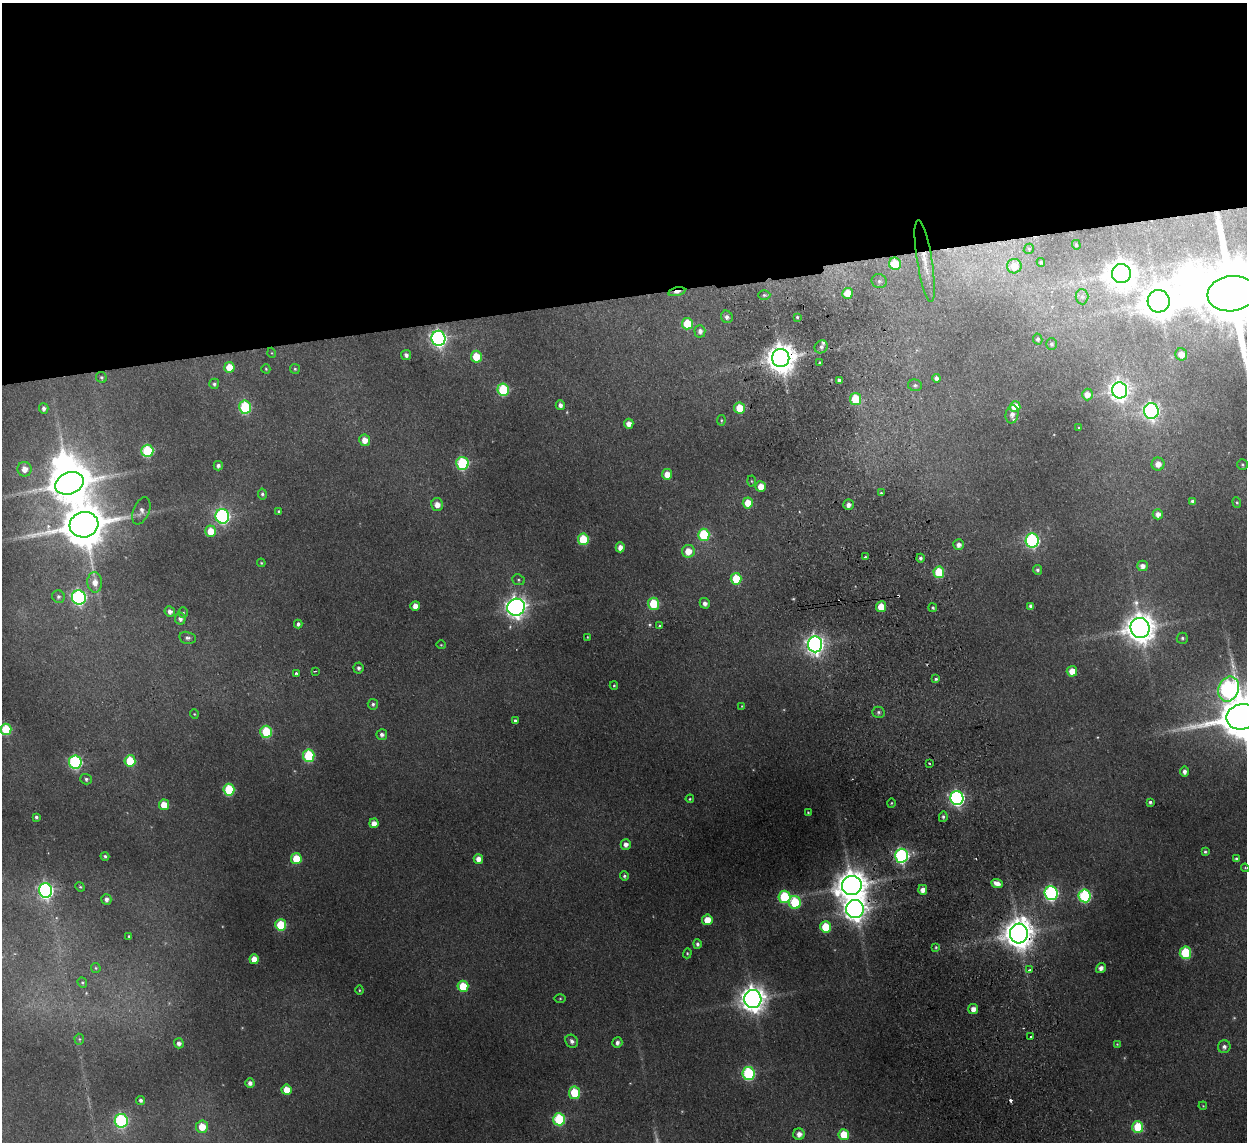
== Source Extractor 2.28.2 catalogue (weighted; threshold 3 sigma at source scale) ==
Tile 2 of 4 x 4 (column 2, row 1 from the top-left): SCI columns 1298-2542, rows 3574-4713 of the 5083 x 4981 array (HDU 1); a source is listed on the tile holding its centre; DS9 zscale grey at full resolution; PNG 1249 x 1144 px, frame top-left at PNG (2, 3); each listed source drawn as its Kron ellipse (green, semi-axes under 4 px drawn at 4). Shown black and unused: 26% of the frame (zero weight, under 2 of 3 exposures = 3% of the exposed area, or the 3 px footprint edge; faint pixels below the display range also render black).
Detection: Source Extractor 2.28.2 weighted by HDU 2 'WHT'; one run over the whole footprint, this tile lists its part. Background 0.165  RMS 0.014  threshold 0.0629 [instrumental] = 3 sigma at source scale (4.5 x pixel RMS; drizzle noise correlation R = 1.50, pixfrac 1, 0.05/0.05 arcsec/px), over >= 5 px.
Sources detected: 209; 3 too faint to see at this stretch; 2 inside a brighter object's white glare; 3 cosmic-ray / hot-pixel residue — neither listed nor drawn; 2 inside a brighter listed object's ellipse — not listed separately; the other 199 listed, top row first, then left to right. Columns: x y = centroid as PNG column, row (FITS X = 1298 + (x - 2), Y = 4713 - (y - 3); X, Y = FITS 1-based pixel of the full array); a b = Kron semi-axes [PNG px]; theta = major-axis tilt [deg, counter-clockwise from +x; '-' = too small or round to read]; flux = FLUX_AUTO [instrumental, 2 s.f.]
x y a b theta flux
1076 245 5 4 - 1.5
1029 249 5 5 - 1.9
925 261 41 7 -81 26
1041 262 4 4 - 2.4
895 264 6 6 - 55
1014 266 7 7 - 28
1121 273 9 9 - 2000
879 281 7 7 - 4.7
677 292 8 4 13 9.2
848 293 5 5 - 36
1231 294 24 17 8 25000
764 295 6 5 - 2.7
1082 297 7 6 - 3.9
1159 301 11 11 - 2800
727 317 6 5 - 5.2
797 317 3 3 - 1.7
687 324 6 5 - 49
700 331 6 5 - 5.7
439 338 7 7 - 500
1038 339 5 4 - 3
1052 344 6 5 - 2.8
821 347 7 6 - 4.5
272 353 5 3 - 1.2
1181 354 6 6 - 15
406 355 5 4 - 4.9
476 357 6 5 - 32
781 358 9 8 - 2400
820 363 3 3 - 4.2
229 367 5 5 - 30
266 369 4 4 - 1.5
295 369 5 4 - 1.8
101 377 6 5 - 2.3
936 378 4 4 - 4.5
839 380 4 3 - 3.5
214 384 5 5 - 3
915 385 7 6 - 3.3
503 390 6 6 - 100
1120 390 8 7 - 860
1087 394 6 5 - 12
855 399 6 5 - 53
560 405 5 4 - 6
245 407 6 6 - 130
1015 407 5 5 - 30
44 408 5 4 - 4.7
740 408 5 5 - 30
1151 411 8 7 - 510
1012 414 9 6 79 7.1
721 420 5 4 - 1.6
629 424 5 4 - 10
1079 428 3 2 - 0.94
365 440 6 5 - 13
147 451 6 6 - 120
462 463 6 6 - 150
1158 464 6 6 - 13
1242 465 5 5 - 2.2
218 466 5 4 - 4.5
24 469 7 7 - 14
667 474 5 5 - 17
751 481 5 3 - 1.5
69 483 15 10 22 5000
761 486 5 5 - 18
881 493 3 3 - 1.7
262 494 5 4 - 2.9
1192 501 4 3 - 3.7
1237 502 5 4 - 1.9
748 503 5 5 - 27
437 505 6 6 - 11
848 505 5 5 - 7.1
141 511 14 8 67 8.1
279 511 4 3 - 3
1158 514 5 5 - 7.6
222 516 7 6 - 280
84 525 14 12 15 6700
211 531 6 5 - 32
704 535 6 6 - 92
583 539 6 5 - 65
1032 540 7 6 - 260
959 545 5 5 - 6.4
620 547 5 4 - 9.6
688 551 6 6 - 21
865 557 3 3 - 2.1
920 558 4 4 - 3.6
261 563 4 3 - 1.5
1142 566 5 5 - 7.4
1037 570 5 4 - 3.3
939 572 5 5 - 72
736 579 6 5 - 46
518 580 6 5 - 2.5
95 582 10 7 -86 13
58 597 6 6 - 3.9
79 597 7 7 - 320
705 603 5 5 - 6
654 604 6 5 - 61
415 606 5 5 - 12
1031 606 4 4 - 5
516 607 9 8 - 930
881 607 5 5 - 25
933 608 4 4 - 2.6
170 611 5 5 - 6.3
183 613 5 4 - 2
180 619 6 5 - 6.1
298 624 4 4 - 3.6
660 626 3 3 - 3.5
1140 628 10 9 - 2300
587 637 3 2 - 0.95
187 638 8 6 -12 4.4
1182 638 5 5 - 2.7
815 644 8 7 - 720
441 645 4 4 - 1.4
358 668 5 5 - 4
315 671 3 2 - 1.8
1072 671 5 5 - 19
296 673 4 3 - 4.8
936 679 4 4 - 2.4
614 685 4 4 - 1.6
1229 689 13 10 68 430
373 704 5 5 - 3.3
742 706 4 3 - 0.88
878 712 6 5 - 3
194 714 4 4 - 1.6
1242 717 15 12 10 8400
515 721 4 3 - 3.2
6 729 6 5 - 87
266 732 6 5 - 92
382 735 5 5 - 4.7
309 756 6 5 - 110
130 761 6 5 - 50
75 762 6 6 - 230
929 763 3 2 - 1.4
1184 772 5 4 - 5.7
86 779 6 5 - 3.3
229 790 6 5 - 95
957 798 7 6 - 360
690 799 4 3 - 1.7
1150 802 3 3 - 3.1
891 803 4 3 - 1.3
164 805 5 5 - 23
808 812 3 3 - 1.2
36 817 3 3 - 2.6
943 817 5 4 - 2.7
374 823 5 5 - 12
626 844 5 5 - 7.2
1205 852 4 3 - 2.4
105 856 4 4 - 3.2
901 856 7 6 - 320
296 859 5 5 - 42
478 859 5 5 - 12
1236 859 4 3 - 3.6
1245 868 4 3 - 1.4
624 876 4 4 - 2.5
997 883 6 4 -22 10
852 885 10 9 - 2700
80 887 5 4 - 1.9
923 890 5 4 - 8.9
46 891 7 6 - 390
1051 893 7 6 - 290
1085 896 6 6 - 180
784 897 6 6 - 110
106 899 5 5 - 5.8
795 902 6 6 - 84
855 909 9 8 - 1300
707 920 5 5 - 23
281 925 5 5 - 74
825 927 5 5 - 51
1019 933 10 9 - 2600
129 936 4 3 - 2
697 944 5 4 - 3.5
936 947 4 3 - 1.8
687 953 5 4 - 1.7
1185 953 6 5 - 90
254 959 5 4 - 18
96 968 5 4 - 1.8
1101 968 5 4 - 5.7
1030 970 4 3 - 12
82 983 5 4 - 1.8
463 986 5 5 - 53
359 990 4 4 - 1.5
560 998 5 3 - 1.4
753 999 9 8 - 1600
973 1009 5 5 - 11
1031 1037 3 3 - 4
79 1039 5 5 - 1.9
572 1041 7 6 - 5.4
179 1043 5 5 - 6.1
617 1043 5 5 - 5.7
1117 1044 4 3 - 1.1
1224 1047 6 6 - 5.4
748 1073 6 6 - 170
250 1083 5 4 - 6.1
286 1090 5 5 - 24
575 1093 6 5 - 55
141 1100 4 4 - 4.2
1203 1106 4 3 - 1.1
559 1119 6 6 - 120
121 1121 7 6 - 200
202 1127 6 6 - 27
1138 1127 6 5 - 69
799 1134 6 5 - 9.4
844 1135 5 5 - 42
Overlapping masked pixels (flux is a lower limit): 8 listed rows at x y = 925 261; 895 264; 677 292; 1231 294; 781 358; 852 885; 855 909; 1019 933
Isophote crosses this tile's border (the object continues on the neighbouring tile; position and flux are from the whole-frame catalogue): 4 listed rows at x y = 1231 294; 1229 689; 1242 717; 6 729